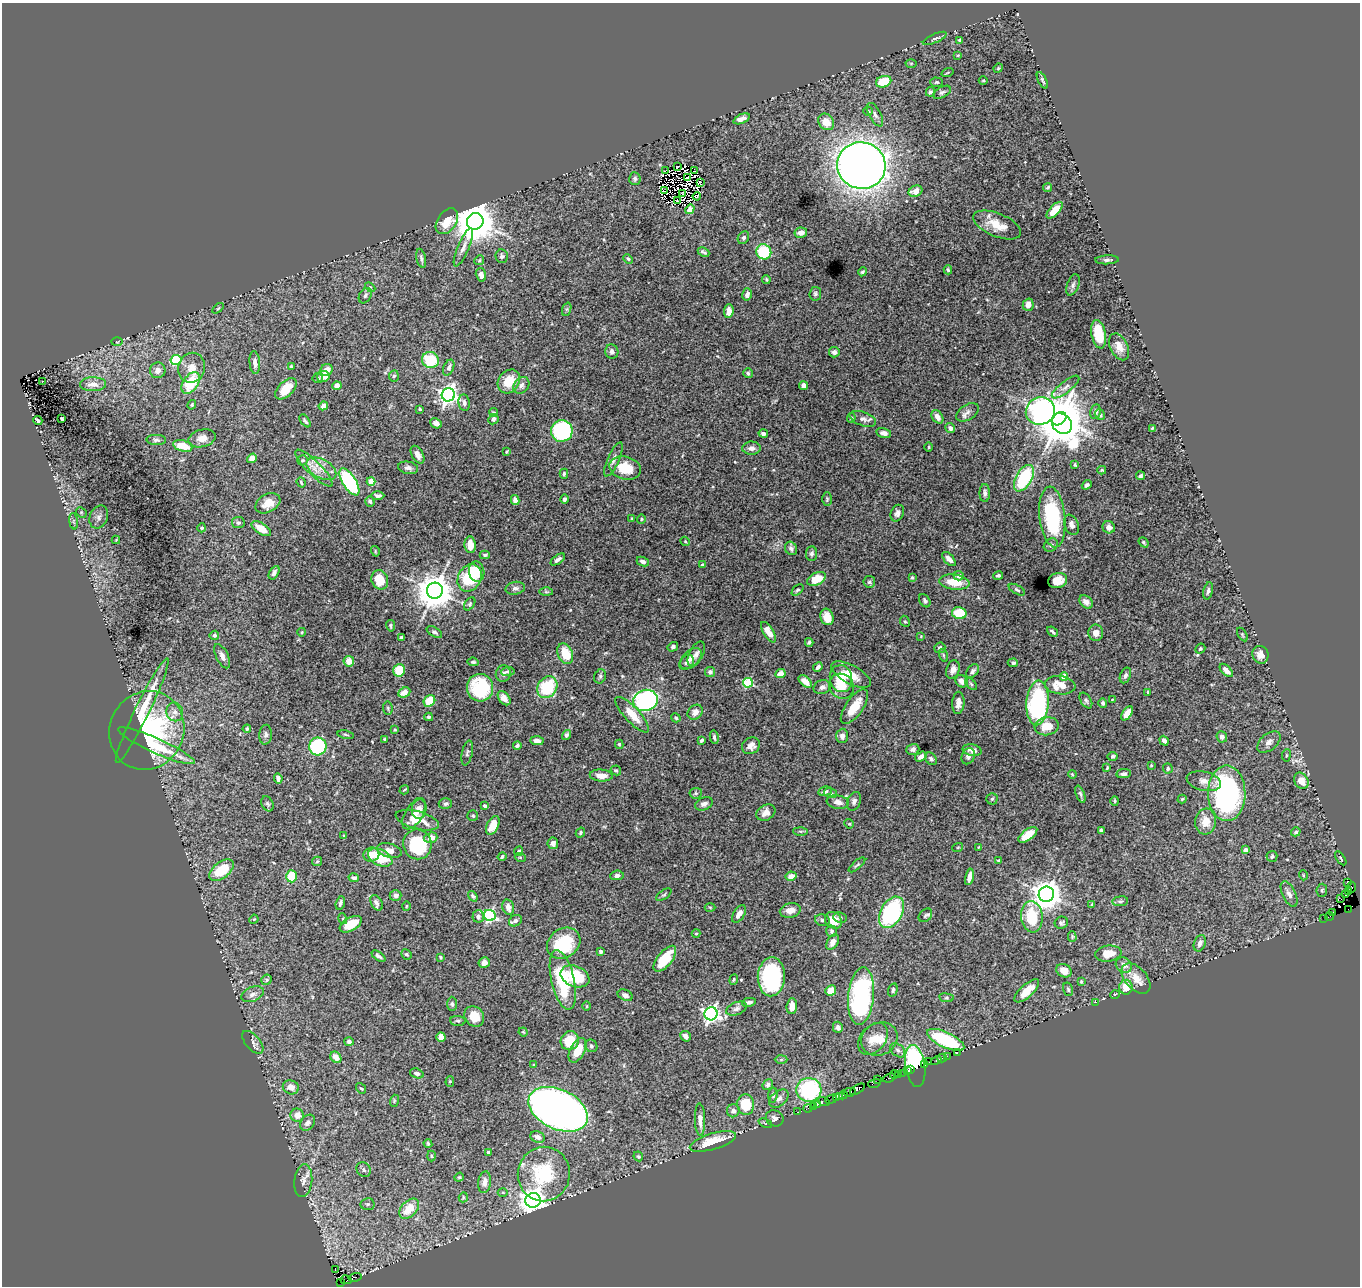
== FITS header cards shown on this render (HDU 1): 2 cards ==
NAXIS1  =                 1358
NAXIS2  =                 1284

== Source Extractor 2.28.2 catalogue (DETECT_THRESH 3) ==
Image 1358 x 1284 px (HDU 1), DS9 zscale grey, 1 PNG px = 1 image px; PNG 1362 x 1288 px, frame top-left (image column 1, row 1284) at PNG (2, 3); each listed source drawn as its Kron ellipse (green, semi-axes under 4 px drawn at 4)
Background 1.82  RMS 0.032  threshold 0.097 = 3 sigma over >= 5 px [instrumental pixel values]
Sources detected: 509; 3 with non-positive FLUX_AUTO (blend fragments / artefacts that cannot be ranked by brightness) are neither listed nor drawn; of the other 506, the 500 brightest by FLUX_AUTO listed and drawn (6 fainter detections omitted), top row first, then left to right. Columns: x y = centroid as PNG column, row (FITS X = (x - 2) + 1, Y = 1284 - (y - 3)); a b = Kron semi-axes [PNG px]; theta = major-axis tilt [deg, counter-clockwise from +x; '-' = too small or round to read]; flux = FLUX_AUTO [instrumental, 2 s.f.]
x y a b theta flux
935 38 13 4 24 6.3
960 40 4 4 - 3.8
958 55 4 3 - 2
911 63 5 3 - 2
998 68 5 4 - 2.5
948 72 6 2 19 1.9
983 80 4 3 - 1.9
1042 80 9 3 -63 4.3
884 82 8 5 18 60
937 82 6 4 -1 3.1
930 92 5 4 - 4
942 92 9 5 29 5.1
868 111 4 4 - 2.8
875 115 13 6 -62 7.6
742 119 9 4 23 9.9
826 122 9 7 -48 30
861 165 24 23 - 2500
678 166 3 2 - 2.4
666 170 3 2 - 2.8
695 171 2 2 - 4.9
688 178 3 2 - 3.4
635 179 6 5 - 5.2
700 182 4 3 - 7.8
1048 187 5 4 - 3.2
665 191 3 2 - 5.3
915 191 7 5 25 17
682 194 3 2 - 2.5
697 196 4 2 - 3.9
677 201 4 2 - 1.9
690 209 5 4 - 12
1054 210 10 5 45 34
447 221 14 9 56 47
475 221 8 8 - 7600
997 225 25 11 -22 44
801 233 6 5 - 15
743 238 7 5 57 4.6
463 247 20 5 67 15
704 252 6 3 -25 4.6
764 252 8 7 - 110
502 256 7 6 - 6.5
421 258 9 4 -78 5.6
628 259 5 4 - 2.7
479 260 5 4 - 2.5
1107 260 12 4 2 5.7
948 270 4 3 - 3.5
862 272 4 3 - 2.9
481 275 7 5 -75 11
766 279 4 3 - 3
1073 285 11 6 69 6.9
370 287 6 3 -44 2.6
747 294 6 4 75 10
815 294 7 6 - 4.5
365 296 8 5 58 5.1
1028 305 6 5 - 15
218 308 6 3 37 2.3
567 309 7 4 71 4.2
729 311 7 5 84 16
1099 334 14 7 -78 53
117 342 5 3 - 1.9
1119 347 14 8 -64 20
612 352 7 6 - 8.3
834 352 5 5 - 7.7
176 360 5 5 - 130
430 360 8 8 - 85
255 363 11 5 -86 11
291 366 4 3 - 2.1
191 368 15 13 70 25
449 368 8 5 67 8
158 370 8 7 - 15
327 370 6 5 - 19
748 373 5 4 - 4.1
323 376 6 5 - 22
394 376 5 5 - 3.5
318 378 5 5 - 3.5
42 381 3 2 - 8.3
509 381 13 10 54 44
191 383 12 7 56 84
93 384 13 7 1 19
521 385 9 7 51 8.2
337 386 4 4 - 17
803 386 4 4 - 10
1065 387 17 6 38 14
286 389 13 7 44 41
448 395 7 6 - 930
464 403 8 5 -81 7.1
192 405 5 3 - 2.6
323 406 5 4 - 14
420 409 3 2 - 2.2
1040 411 15 13 22 1600
494 412 4 3 - 2.3
967 412 12 7 32 11
1095 412 7 5 78 6.8
1100 415 5 4 - 6
937 417 7 5 -58 16
851 418 5 4 - 4.2
62 419 4 3 - 3.6
493 419 5 5 - 5.5
863 419 14 7 -19 11
1059 419 8 5 41 8500
38 420 4 3 - 4
305 421 7 3 -52 3.8
436 423 6 5 - 11
1062 424 11 9 -49 4600
950 428 5 4 - 6.7
1152 428 3 2 - 2.1
562 431 11 10 - 240
884 433 8 5 -12 11
763 434 4 3 - 6.1
202 438 14 8 14 18
156 440 10 5 -4 6.5
183 446 10 5 -16 39
929 447 5 3 - 1.8
751 448 9 6 1 9.6
507 452 4 2 - 2.3
418 455 9 5 -60 12
252 458 5 4 - 16
613 459 18 5 65 11
302 460 5 5 - 3.5
1075 465 3 3 - 2.9
314 468 25 7 -45 24
408 468 10 6 -11 7.8
625 468 16 11 -16 53
321 469 16 9 -30 25
1102 470 4 3 - 2.4
564 474 5 3 - 3.3
1141 476 4 3 - 4.6
1024 478 14 8 60 160
371 481 4 4 - 51
301 482 5 3 - 2.9
349 482 15 6 -58 270
1087 485 5 4 - 4.9
985 493 9 5 -89 6.4
378 495 6 4 0 5.6
564 499 5 4 - 4.9
827 499 7 4 89 3
515 500 5 4 - 12
370 501 5 4 - 3.9
268 503 13 9 28 28
81 512 6 4 -46 3
897 513 8 6 65 8.3
99 517 12 9 67 13
1052 517 30 13 -84 210
632 518 4 3 - 1.9
641 519 5 4 - 2.9
74 521 8 4 -83 3.7
238 523 6 5 - 4.9
1072 525 10 7 -68 9.6
1109 527 6 6 - 10
202 528 4 4 - 5.6
261 529 11 5 -34 30
116 540 4 2 - 1.8
685 541 5 4 - 2.4
1143 542 6 3 -50 2.8
470 545 8 5 -86 27
1051 545 7 6 - 5.7
791 548 7 5 -60 6.9
375 551 5 3 - 2.3
812 554 7 5 84 5.4
485 555 5 3 - 3.6
949 559 8 4 -46 11
558 560 8 4 37 6.7
643 561 6 4 -24 8.6
702 565 3 3 - 6.2
477 572 10 7 -79 26
274 573 7 4 60 6.7
959 576 5 4 - 11
998 576 5 4 - 4
470 578 14 11 63 120
912 578 4 3 - 2.6
816 579 10 6 25 46
380 580 10 8 -68 43
1058 580 9 7 17 26
869 582 6 5 - 4.2
954 582 15 7 -6 44
515 588 10 6 11 8
798 590 7 4 44 3.7
1017 590 9 4 -29 4.1
435 591 8 8 - 5200
1208 591 9 4 78 5.9
546 592 7 4 -1 3
925 601 7 5 -57 4.6
1086 602 8 5 -44 11
470 604 7 5 54 3.8
959 613 7 6 - 62
827 617 8 6 -73 25
905 621 6 4 -64 3.1
391 626 6 4 -80 3.1
302 632 4 3 - 1.6
434 632 8 4 -31 4.9
768 632 11 5 -59 23
1052 632 6 3 -40 3.9
1096 633 8 7 - 14
1242 634 7 4 -59 3.3
214 635 5 4 - 5.4
921 636 4 3 - 1.6
401 638 4 3 - 3.9
809 642 4 3 - 4.3
673 647 5 4 - 4.5
940 648 5 5 - 5.7
1200 649 5 4 - 3.5
565 654 10 7 -65 48
696 654 13 7 63 10
943 655 7 4 -71 3.2
1260 655 9 8 - 16
222 656 13 6 -64 10
691 659 13 8 44 13
349 661 5 5 - 22
473 662 6 3 -6 3.7
687 662 8 6 45 6.5
1013 663 5 4 - 3.8
818 667 5 3 - 6.8
399 670 6 5 - 56
953 670 9 6 70 11
1226 670 8 4 -45 15
973 671 8 5 51 5.8
508 672 7 4 4 4.6
710 672 5 5 - 6.7
503 674 8 7 - 7.5
780 674 5 4 - 23
851 675 22 9 -28 38
1125 675 8 5 68 6
600 676 7 5 74 4.9
1064 676 4 4 - 47
841 679 13 11 -78 42
805 681 8 4 -42 16
962 681 6 5 - 16
748 683 5 4 - 130
971 684 7 4 -45 4
1060 685 15 9 -7 44
841 686 13 12 - 45
547 687 11 9 55 110
822 687 9 7 16 8.8
480 688 14 13 - 120
404 692 6 5 - 21
1148 692 3 3 - 2.2
504 698 8 5 -53 15
645 700 12 10 15 410
1112 700 3 2 - 1.7
429 701 6 5 - 56
1086 701 9 5 -58 4.7
958 703 11 6 86 13
1038 703 22 11 86 320
1103 703 5 4 - 5.2
854 707 20 8 54 42
388 708 7 4 -83 3.1
142 711 58 7 64 67
175 712 9 8 - 11
695 712 8 6 44 13
1127 713 8 4 57 19
632 715 23 7 -47 35
429 717 4 3 - 3.5
676 718 5 4 - 3.1
1047 726 12 9 7 38
247 729 4 3 - 3.5
147 730 40 37 64 300
395 730 3 2 - 2
266 735 10 6 85 6.9
346 735 8 3 -10 2.9
566 735 5 4 - 4.7
842 736 7 6 - 8.3
714 737 7 4 -79 4.6
1222 737 6 5 - 9.8
385 739 4 3 - 2.3
702 740 4 3 - 4.1
537 741 7 4 -3 8.6
1164 741 5 3 - 6.2
1269 742 13 8 40 12
619 744 4 3 - 2.9
517 745 4 3 - 4.7
156 746 42 7 -24 64
318 746 9 8 - 170
751 746 9 8 - 12
913 749 6 5 - 7
972 750 9 5 -12 12
467 753 12 5 78 5.1
1286 755 6 3 82 2.6
968 756 8 6 65 6.5
1113 756 5 4 - 5.4
921 757 6 4 34 11
931 759 7 5 -48 5.7
1151 765 3 3 - 2
1107 768 4 3 - 2
1168 768 5 5 - 4.1
616 770 5 4 - 3.4
1072 774 4 3 - 2.1
1124 774 7 4 7 6.4
601 776 11 6 -4 19
278 778 5 4 - 7.5
1204 781 17 9 -13 17
1301 781 8 7 - 22
404 790 5 2 - 2.4
825 791 7 4 11 6.2
696 793 6 5 - 3.4
831 793 6 5 - 4.4
1227 793 28 18 -90 430
1080 794 9 4 -68 4.5
992 799 5 5 - 3.7
1182 799 4 4 - 2.5
854 801 10 6 68 7.3
1115 801 4 4 - 2.3
838 802 11 6 -9 12
267 804 8 5 -62 5
445 804 6 5 - 5.1
704 804 9 6 23 7.3
485 806 4 4 - 4.7
419 808 10 7 85 13
766 813 10 7 30 15
414 814 17 8 57 23
473 816 5 5 - 3.6
417 820 22 9 -15 32
1206 822 13 10 83 27
849 824 5 4 - 2.6
493 825 10 6 63 31
1101 830 4 3 - 4.3
800 831 7 4 -1 3.7
1296 832 5 4 - 4.4
580 833 5 4 - 4
1028 835 11 5 37 33
344 836 3 2 - 1.8
431 838 7 5 18 20
553 843 5 5 - 9.4
417 844 15 14 - 130
958 847 5 3 - 2
979 847 3 3 - 1.8
389 850 12 7 -17 17
1245 850 4 4 - 18
519 851 5 4 - 4.5
371 855 8 7 - 24
1272 856 5 5 - 4.7
502 857 4 3 - 3.5
520 857 5 3 - 2.1
380 858 13 8 -26 68
1341 858 8 4 -56 3.1
999 860 3 3 - 2.8
317 861 5 4 - 2.3
857 865 10 3 40 3.5
221 870 14 8 38 74
617 875 7 4 8 7.4
1303 875 5 3 - 1.7
291 876 6 5 - 70
791 876 5 4 - 14
969 877 8 4 78 11
354 878 5 4 - 5.2
1347 882 3 2 - 78
1351 887 5 4 - 94
1322 890 6 5 - 3.9
1349 892 2 2 - 8.7
1046 894 8 7 - 3300
1289 894 14 6 -64 13
395 895 6 5 - 8.5
664 895 9 4 35 3.6
1345 895 3 2 - 17
473 896 6 4 -53 4
1341 899 2 2 - 38
1120 901 8 5 7 4.1
340 903 7 3 72 5.9
377 903 8 5 -61 8.6
1092 904 4 3 - 2.7
406 906 5 3 - 1.8
508 907 8 5 -76 13
710 907 5 3 - 2.2
1348 909 2 2 - 19
790 910 10 7 13 15
891 912 17 11 60 250
1333 913 2 2 - 21
739 914 10 5 57 13
489 915 6 5 - 330
925 915 8 5 46 4.4
478 916 6 5 - 7
1329 916 4 2 - 98
1032 917 16 11 -83 79
840 918 7 5 -8 4.4
1324 918 2 2 - 30
254 919 5 4 - 1.9
343 919 5 3 - 2.3
822 920 7 5 -14 5.4
833 920 9 7 -42 34
515 921 7 5 29 7
1061 923 7 6 - 4.9
351 924 12 6 29 45
831 931 6 5 - 4.3
696 933 4 4 - 2.3
1072 937 5 4 - 2.7
833 942 8 5 61 12
564 943 18 14 36 130
1200 943 8 5 68 9.4
601 952 3 3 - 4.7
406 954 5 4 - 3.8
1108 954 13 8 7 35
378 956 8 3 -34 5
440 957 4 3 - 2.8
665 959 15 7 51 66
484 963 5 5 - 12
1124 965 9 7 -35 13
1064 971 8 6 -31 22
575 976 15 10 -23 82
771 977 19 13 88 250
1136 978 18 10 -48 30
266 980 5 5 - 4.5
563 980 30 11 -77 120
734 980 5 4 - 2.6
1081 981 4 3 - 2.5
1126 987 7 6 - 31
1068 989 7 5 -73 3.7
831 990 5 5 - 29
893 990 7 4 76 3.6
1027 991 15 6 42 32
253 994 11 7 22 12
1115 994 5 3 - 2
625 995 8 5 -23 8
861 996 29 13 84 410
946 998 7 4 -8 3.3
749 1002 7 4 12 5.7
1096 1002 2 2 - 23
452 1004 7 5 -89 4.1
587 1006 5 3 - 2.1
792 1006 8 5 86 18
736 1009 11 6 20 7.5
711 1014 6 6 - 780
474 1016 11 9 -54 33
458 1021 8 5 -3 4.3
838 1027 5 5 - 10
523 1032 4 4 - 2.1
686 1036 5 5 - 9.2
441 1037 5 4 - 20
873 1039 18 12 50 30
879 1039 19 16 27 36
946 1040 20 7 -25 150
349 1041 5 4 - 6.1
570 1041 10 8 61 55
253 1042 14 7 -49 9.3
591 1046 6 5 - 5.5
578 1050 13 7 62 41
898 1050 9 6 -41 6.8
957 1052 2 2 - 54
947 1056 2 2 - 58
336 1057 6 5 - 18
942 1058 5 3 - 73
781 1059 6 4 2 3.3
936 1061 5 3 - 160
929 1062 2 2 - 11
925 1064 4 3 - 98
534 1065 3 3 - 2.7
915 1066 21 10 -81 220
911 1069 4 2 - 170
907 1071 3 2 - 85
417 1073 7 4 -17 5
903 1073 3 2 - 34
894 1074 4 2 - 36
899 1074 3 2 - 55
889 1078 6 3 21 440
878 1080 2 2 - 22
450 1081 5 4 - 3
874 1083 6 3 13 250
768 1085 6 5 - 5.6
291 1087 8 7 - 18
361 1088 6 4 -50 2.7
857 1089 8 3 29 250
809 1090 12 12 - 220
850 1092 6 3 14 240
773 1095 7 5 82 4.3
843 1095 4 2 - 180
840 1096 3 2 - 140
836 1097 3 2 - 200
779 1099 11 7 40 10
831 1099 6 3 22 100
394 1101 6 4 72 2.6
823 1102 6 2 -19 58
817 1104 3 3 - 180
746 1105 10 8 -85 67
814 1106 3 2 - 86
808 1108 4 3 - 110
558 1109 31 20 -26 2100
733 1111 6 6 - 9.8
798 1112 3 3 - 41
297 1115 7 6 - 20
775 1118 9 7 -30 8.2
700 1120 16 5 -88 18
307 1123 9 6 51 10
765 1123 7 3 -23 2.6
538 1137 7 5 -22 11
713 1141 24 8 17 55
428 1143 4 3 - 2.7
488 1152 3 3 - 4.6
431 1156 5 3 - 2.4
638 1156 5 4 - 3.3
364 1170 8 6 -50 6
544 1174 27 26 - 140
459 1177 5 4 - 2.3
303 1181 16 9 83 15
485 1182 11 6 82 12
503 1192 5 3 - 2.5
463 1197 5 4 - 2.4
533 1200 7 7 - 2200
368 1204 7 6 - 5.1
409 1209 12 7 45 42
335 1270 3 2 - 12
355 1277 6 3 15 420
346 1280 6 2 -15 23
341 1283 3 2 - 86
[6 fainter detections neither listed nor drawn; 3 non-positive-flux detections neither listed nor drawn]